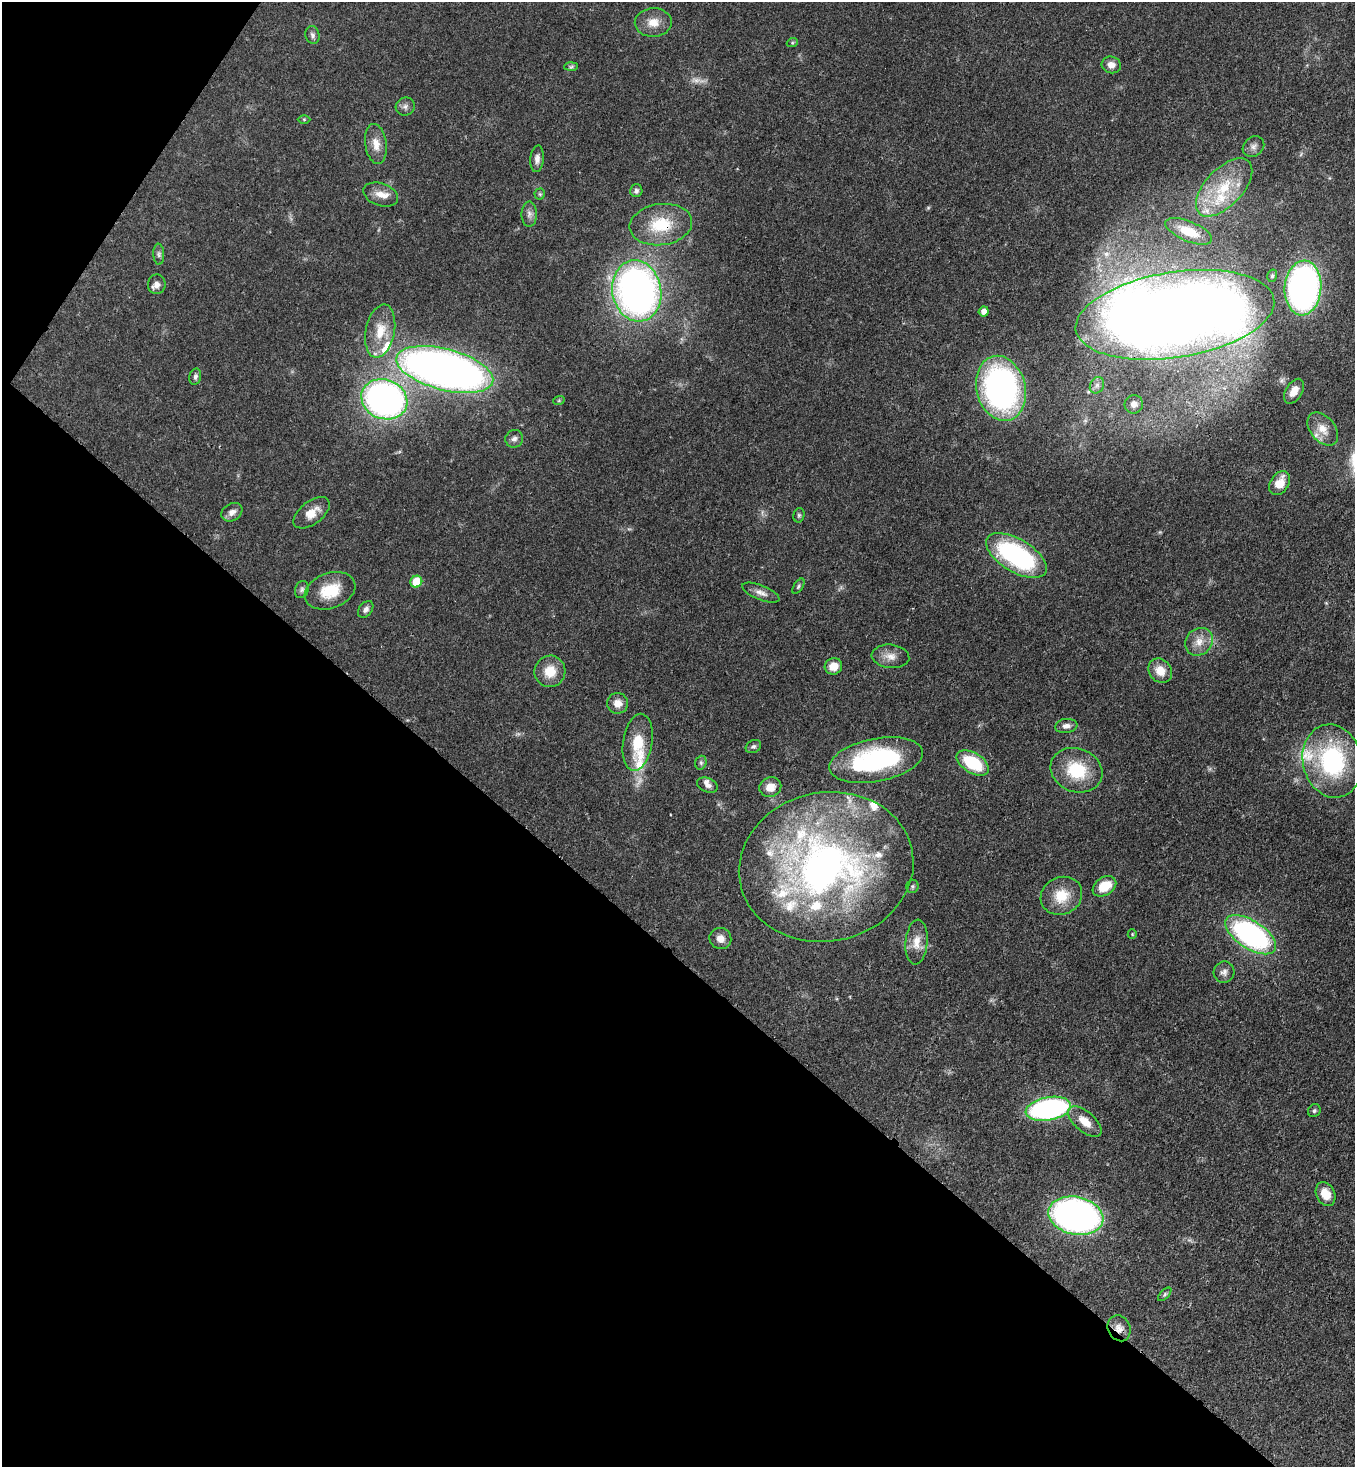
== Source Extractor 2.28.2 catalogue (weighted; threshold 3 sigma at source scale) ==
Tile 9 of 4 x 4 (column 1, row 3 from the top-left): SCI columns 371-1723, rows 1537-3001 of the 6011 x 5990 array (HDU 1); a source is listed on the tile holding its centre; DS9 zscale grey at full resolution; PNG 1357 x 1469 px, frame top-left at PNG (2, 2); each listed source drawn as its Kron ellipse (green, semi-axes under 4 px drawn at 4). Shown black and unused: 37% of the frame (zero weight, under 3 of 4 exposures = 7% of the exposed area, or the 3 px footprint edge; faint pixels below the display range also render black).
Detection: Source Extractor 2.28.2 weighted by HDU 2 'WHT'; one run over the whole footprint, this tile lists its part. Background 0.0745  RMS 0.0039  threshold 0.0174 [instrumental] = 3 sigma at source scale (4.5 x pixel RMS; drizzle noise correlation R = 1.50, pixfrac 1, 0.05/0.05 arcsec/px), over >= 5 px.
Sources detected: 98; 2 too faint to see at this stretch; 1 inside a brighter object's white glare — neither listed nor drawn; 17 inside a brighter listed object's ellipse — not listed separately; the other 78 listed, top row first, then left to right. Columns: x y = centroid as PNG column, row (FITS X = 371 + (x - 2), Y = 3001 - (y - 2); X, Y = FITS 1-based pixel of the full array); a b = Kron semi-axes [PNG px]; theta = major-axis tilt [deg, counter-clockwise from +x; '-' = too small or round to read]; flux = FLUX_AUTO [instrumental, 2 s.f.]
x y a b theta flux
653 22 18 14 1 5.3
312 35 9 7 -75 1.3
792 43 5 3 - 0.45
1111 65 9 8 - 2.8
571 67 7 4 2 0.69
405 107 9 9 - 1.6
304 119 6 4 -1 0.42
376 144 20 10 -82 4.7
1253 146 11 9 40 1.9
537 159 13 6 85 2
1224 187 36 18 47 18
636 191 6 6 - 1.2
540 194 5 5 - 0.56
381 195 18 11 -19 4
529 214 12 8 89 1.9
661 225 31 20 8 17
1189 231 25 10 -23 8.4
159 254 10 5 -87 1.1
1272 276 6 5 - 0.76
157 284 10 9 - 2.1
1303 288 27 18 85 130
637 291 31 24 -79 190
984 311 5 5 - 2.1
1175 315 100 42 9 650
380 331 27 14 79 9.1
445 370 50 20 -15 330
195 377 8 5 77 1.3
1097 385 8 6 64 1.7
1001 388 33 24 -75 120
1294 391 13 8 59 4.2
384 399 23 19 -21 150
559 400 6 3 19 0.42
1134 404 9 9 - 2.5
1323 429 19 12 -50 5.1
514 439 9 8 - 1.5
1280 483 13 9 57 5.8
232 512 11 8 30 2.5
312 513 21 11 37 5.3
799 515 7 5 76 0.72
1016 555 34 16 -31 59
416 582 6 5 - 9.8
798 586 9 4 57 0.71
302 589 9 6 69 1.1
330 591 26 17 20 12
761 593 20 7 -21 2.6
366 609 9 6 54 1.5
1199 642 15 13 46 4.6
890 656 19 11 -6 3.9
833 666 9 8 - 4.7
550 671 16 15 - 7.4
1160 671 13 11 -52 5.5
618 703 10 10 - 3.3
1066 726 11 7 8 2.1
638 742 29 14 81 11
753 747 8 6 29 0.96
876 760 47 21 11 59
1332 761 37 29 -78 47
701 763 7 5 71 0.89
973 763 18 10 -32 19
1076 770 26 21 -21 17
707 785 11 7 -21 1.8
770 787 11 9 24 4.2
826 867 88 74 11 190
912 886 7 6 - 0.7
1104 886 13 9 34 8.7
1061 896 21 18 27 9.9
1132 934 5 4 - 0.43
1251 935 29 14 -33 93
720 938 11 10 - 2.8
916 942 22 11 85 5.5
1224 972 11 10 - 2
1048 1109 23 11 10 74
1314 1111 7 6 - 0.79
1085 1122 20 10 -40 5.6
1325 1194 12 9 -64 5.5
1076 1216 28 19 -12 160
1165 1294 8 4 46 0.72
1119 1328 13 11 -65 3.1
Overlapping masked pixels (flux is a lower limit): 3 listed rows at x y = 661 225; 1175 315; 1119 1328